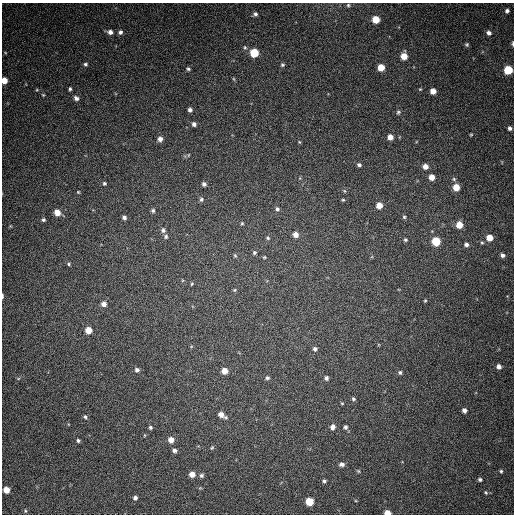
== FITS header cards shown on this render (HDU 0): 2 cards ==
NAXIS1  =                  512
NAXIS2  =                  512

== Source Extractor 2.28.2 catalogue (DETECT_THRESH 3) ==
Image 512 x 512 px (HDU 0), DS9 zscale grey, 1 PNG px = 1 image px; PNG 516 x 516 px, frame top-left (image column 1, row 512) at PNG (2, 3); no overlay
Background 382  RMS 9.6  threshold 28.7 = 3 sigma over >= 5 px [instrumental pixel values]
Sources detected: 105; all 105 listed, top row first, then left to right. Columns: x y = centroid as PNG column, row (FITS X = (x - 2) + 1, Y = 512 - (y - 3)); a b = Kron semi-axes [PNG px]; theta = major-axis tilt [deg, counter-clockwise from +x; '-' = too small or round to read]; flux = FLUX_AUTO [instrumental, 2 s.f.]
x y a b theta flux
348 5 5 5 - 880
507 11 4 3 - 1300
255 14 5 5 - 1500
376 19 5 5 - 13000
110 32 7 5 -12 3300
120 32 6 6 - 1900
489 33 5 4 - 2000
467 44 5 5 - 970
513 44 6 2 -86 990
245 47 6 5 - 1100
254 53 5 5 - 25000
404 56 6 5 - 8600
85 64 5 5 - 1300
282 65 5 5 - 1100
381 68 5 5 - 11000
188 69 6 5 - 1200
508 70 5 5 - 25000
234 79 6 4 -70 710
4 80 5 4 - 6600
70 89 4 3 - 1100
37 90 5 3 - 610
433 91 5 5 - 5200
43 95 4 4 - 670
76 98 7 5 -41 2300
190 110 4 4 - 2000
398 112 5 5 - 990
194 124 5 5 - 2000
510 128 5 5 - 1800
471 135 4 4 - 610
390 137 5 5 - 4800
160 139 6 6 - 3200
299 142 5 3 - 640
188 155 5 3 - 570
359 165 5 4 - 1400
425 166 5 5 - 4400
432 177 5 5 - 5700
454 179 6 5 - 1000
104 183 5 5 - 1100
204 184 4 4 - 1800
456 187 5 5 - 9600
345 191 5 3 - 690
78 192 4 3 - 640
201 199 5 5 - 1300
343 200 4 3 - 730
379 205 5 5 - 6700
277 209 6 5 - 1300
153 210 6 5 - 1400
57 212 6 5 - 7000
124 217 5 4 - 1800
404 217 5 5 - 900
43 220 4 4 - 1200
242 223 4 4 - 750
459 225 6 5 - 8500
163 230 6 6 - 1800
295 234 6 5 - 4300
166 236 6 5 - 1300
268 238 5 4 - 940
489 238 6 5 - 7500
405 240 4 4 - 970
436 241 6 5 - 24000
482 242 5 4 - 880
466 244 5 5 - 1700
254 253 6 5 - 1100
502 255 5 4 - 1900
235 256 5 4 - 830
264 257 4 4 - 610
69 264 5 4 - 980
192 284 4 3 - 750
234 290 5 4 - 680
2 296 6 2 -90 1100
425 300 4 3 - 630
104 304 5 5 - 3200
88 330 5 5 - 8800
315 349 4 4 - 1700
499 366 6 5 - 3000
137 370 6 5 - 1800
224 371 5 5 - 5900
400 372 5 5 - 1000
267 378 5 4 - 1200
326 378 4 4 - 1400
353 399 4 4 - 970
342 403 5 3 - 530
464 410 5 5 - 2500
221 414 7 5 -34 4400
85 417 5 4 - 1100
150 427 4 4 - 1100
333 427 6 5 - 2500
345 427 6 5 - 1300
78 440 4 3 - 1000
171 440 6 6 - 4800
212 448 6 4 66 770
174 450 5 4 - 1900
342 464 6 5 - 2100
358 471 5 4 - 680
501 471 4 3 - 870
192 474 5 5 - 5400
201 475 6 5 - 1400
480 479 4 4 - 1300
324 481 4 4 - 1100
6 490 5 5 - 6900
486 492 5 4 - 790
135 498 5 5 - 1900
309 502 5 5 - 17000
25 511 5 3 - 580
387 513 5 4 - 6500
At the frame edge (FLAGS 8, measured only in part): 5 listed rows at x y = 513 44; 508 70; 4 80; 2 296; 387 513